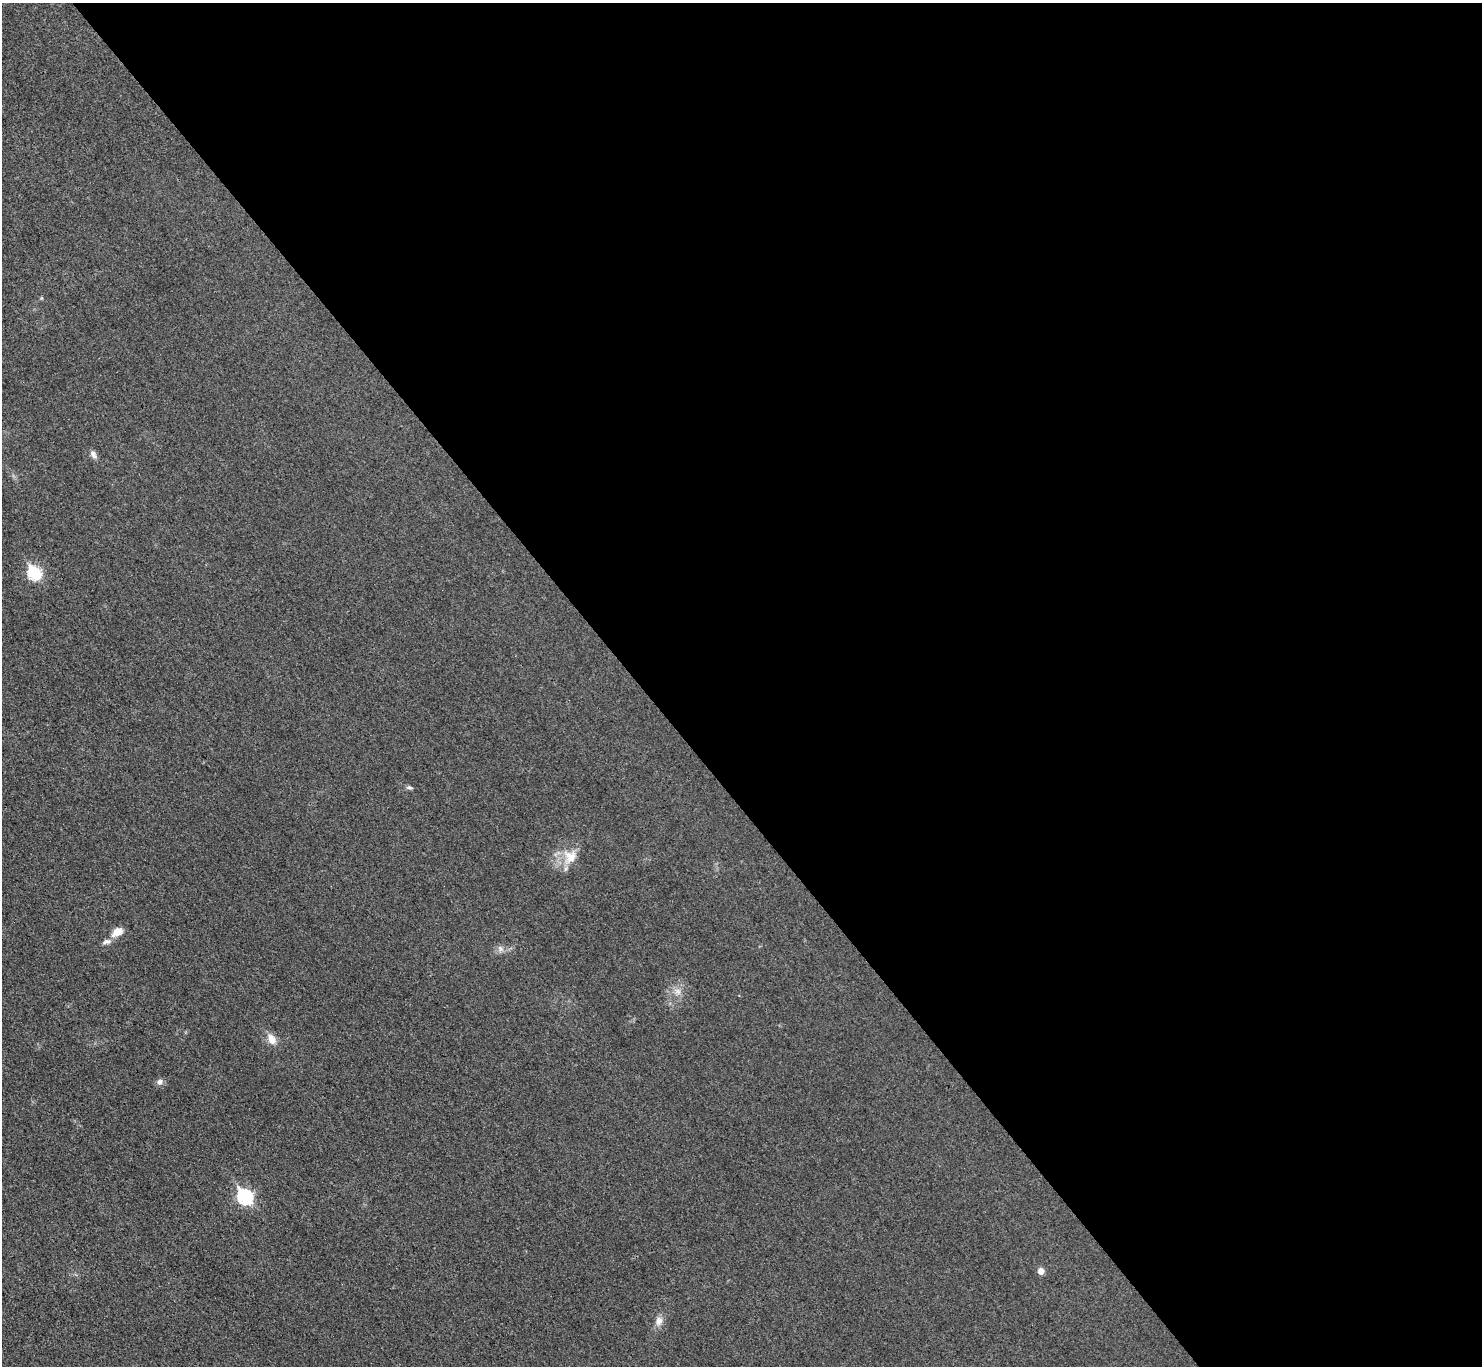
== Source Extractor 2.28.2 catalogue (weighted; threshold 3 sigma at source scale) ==
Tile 8 of 4 x 4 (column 4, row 2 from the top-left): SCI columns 4447-5926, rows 2898-4261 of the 5943 x 5938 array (HDU 1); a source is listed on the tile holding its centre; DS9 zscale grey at full resolution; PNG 1484 x 1368 px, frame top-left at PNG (2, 3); no overlay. Shown black and unused: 57% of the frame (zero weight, under 3 of 4 exposures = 1% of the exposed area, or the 3 px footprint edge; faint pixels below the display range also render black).
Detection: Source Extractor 2.28.2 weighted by HDU 2 'WHT'; one run over the whole footprint, this tile lists its part. Background 0.0435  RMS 0.0066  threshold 0.0298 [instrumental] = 3 sigma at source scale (4.5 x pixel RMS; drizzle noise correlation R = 1.50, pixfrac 1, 0.05/0.05 arcsec/px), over >= 5 px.
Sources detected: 13; all 13 listed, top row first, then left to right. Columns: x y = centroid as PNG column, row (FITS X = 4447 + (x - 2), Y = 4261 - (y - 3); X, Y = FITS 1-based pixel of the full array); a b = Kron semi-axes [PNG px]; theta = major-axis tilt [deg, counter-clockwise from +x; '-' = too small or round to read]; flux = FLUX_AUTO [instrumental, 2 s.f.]
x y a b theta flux
93 454 11 6 -61 2.8
34 573 7 6 - 68
409 787 9 5 -12 1.5
570 857 21 20 - 14
117 932 13 8 33 7.4
106 942 12 6 14 2.7
500 949 10 7 -67 2.5
678 991 10 9 - 4
271 1039 13 9 -57 6.6
160 1082 8 7 - 2.6
245 1196 8 7 - 110
1041 1271 6 5 - 4.7
659 1321 12 10 74 4.5